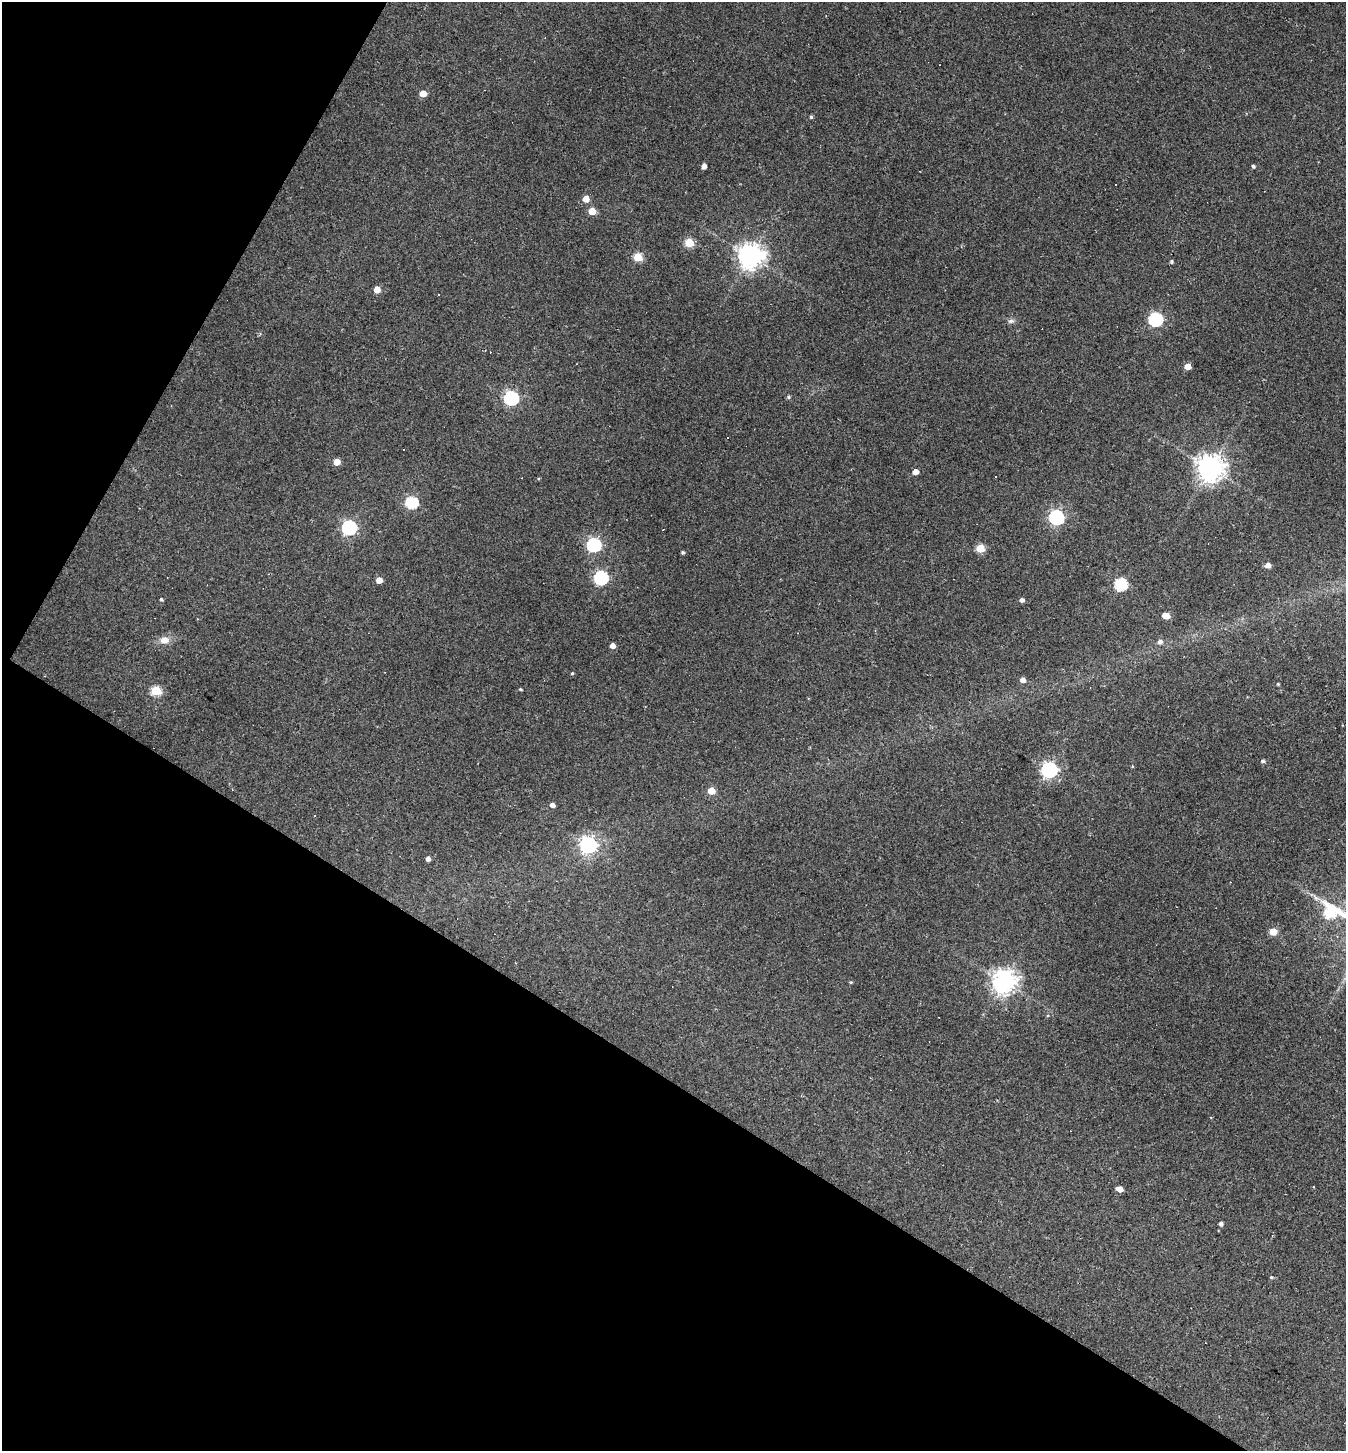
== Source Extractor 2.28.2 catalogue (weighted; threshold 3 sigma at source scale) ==
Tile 9 of 4 x 4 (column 1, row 3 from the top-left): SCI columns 144-1487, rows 1449-2897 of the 5802 x 5794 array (HDU 1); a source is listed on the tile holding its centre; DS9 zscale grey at full resolution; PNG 1348 x 1453 px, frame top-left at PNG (2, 2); no overlay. Shown black and unused: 32% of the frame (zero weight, under 2 of 3 exposures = <1% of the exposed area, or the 3 px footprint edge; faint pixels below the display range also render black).
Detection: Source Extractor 2.28.2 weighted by HDU 2 'WHT'; one run over the whole footprint, this tile lists its part. Background 0.06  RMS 0.0065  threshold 0.0294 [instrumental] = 3 sigma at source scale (4.5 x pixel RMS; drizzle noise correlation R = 1.50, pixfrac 1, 0.05/0.05 arcsec/px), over >= 5 px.
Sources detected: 63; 9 cosmic-ray / hot-pixel residue — not listed; the other 54 listed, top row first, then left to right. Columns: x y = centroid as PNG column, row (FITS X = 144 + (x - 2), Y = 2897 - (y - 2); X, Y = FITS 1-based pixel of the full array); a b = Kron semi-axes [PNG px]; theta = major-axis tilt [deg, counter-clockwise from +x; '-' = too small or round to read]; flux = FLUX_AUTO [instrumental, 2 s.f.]
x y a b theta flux
423 94 5 4 - 8.8
811 117 4 4 - 1.1
704 166 4 4 - 4.4
1253 166 4 3 - 1.4
586 199 5 5 - 7.7
592 211 5 5 - 12
689 243 5 5 - 27
750 256 8 8 - 660
638 257 5 5 - 26
1171 262 4 4 - 1.1
377 289 5 5 - 8
438 294 3 3 - 1.5
1155 319 6 6 - 110
1011 321 8 5 25 1.7
1187 366 5 4 - 7.3
788 397 6 5 - 1.1
511 398 6 6 - 120
337 462 5 5 - 9.5
1210 468 8 8 - 750
915 472 4 4 - 4.9
411 502 6 6 - 64
1056 517 6 6 - 140
349 528 6 6 - 130
594 545 6 6 - 110
980 548 5 5 - 23
683 552 4 4 - 1.1
1268 565 5 5 - 4.3
601 578 6 6 - 110
379 580 5 5 - 5.9
1121 584 6 6 - 72
161 599 4 4 - 0.92
1022 600 4 4 - 2.3
1166 616 6 4 -16 9.6
164 640 11 9 6 5.6
1160 642 6 5 - 2.5
613 646 4 4 - 4.3
572 673 4 3 - 0.69
1022 680 5 5 - 3.3
1278 684 4 3 - 0.66
520 689 4 3 - 0.71
156 691 5 5 - 37
1263 761 5 4 - 1.3
1049 770 7 6 - 210
711 791 5 5 - 13
552 805 4 4 - 3.1
588 845 7 6 - 240
428 859 4 4 - 2.8
1330 913 10 8 -9 52
1273 932 5 5 - 13
1004 981 8 7 - 580
851 982 4 3 - 0.69
1120 1189 5 4 - 4.8
1221 1223 4 4 - 1.9
1271 1277 4 3 - 0.7